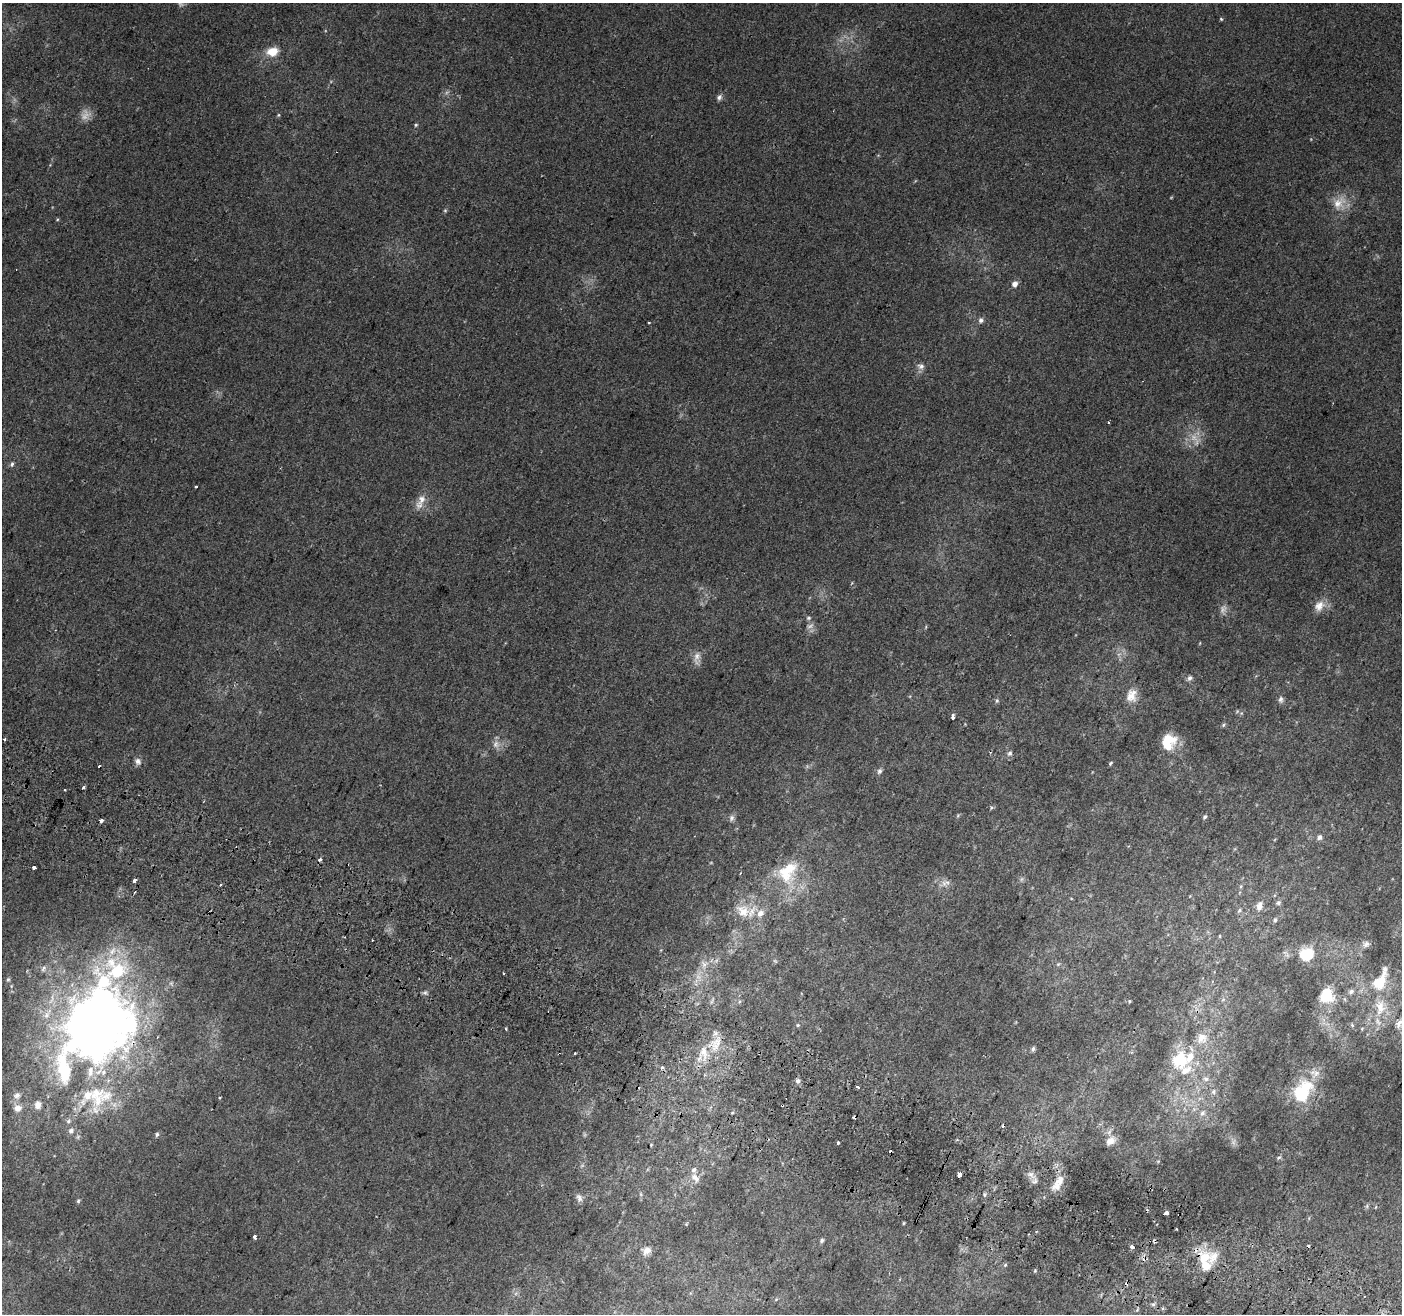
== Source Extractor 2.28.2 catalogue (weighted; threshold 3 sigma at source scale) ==
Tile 6 of 4 x 4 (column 2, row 2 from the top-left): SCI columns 1426-2825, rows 2939-4250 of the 5644 x 5810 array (HDU 1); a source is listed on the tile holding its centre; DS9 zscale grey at full resolution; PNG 1404 x 1316 px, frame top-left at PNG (2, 3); no overlay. Shown black and unused: <1% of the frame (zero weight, under 2 of 3 exposures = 2% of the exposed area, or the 3 px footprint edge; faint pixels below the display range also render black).
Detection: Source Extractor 2.28.2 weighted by HDU 2 'WHT'; one run over the whole footprint, this tile lists its part. Background 0.0104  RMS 0.004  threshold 0.0181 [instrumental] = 3 sigma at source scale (4.5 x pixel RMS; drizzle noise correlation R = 1.50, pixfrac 1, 0.0396/0.0396 arcsec/px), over >= 5 px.
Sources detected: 144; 8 too faint to see at this stretch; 1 inside a brighter object's white glare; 13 cosmic-ray / hot-pixel residue — not listed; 16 inside a brighter listed object's ellipse — not listed separately; the other 106 listed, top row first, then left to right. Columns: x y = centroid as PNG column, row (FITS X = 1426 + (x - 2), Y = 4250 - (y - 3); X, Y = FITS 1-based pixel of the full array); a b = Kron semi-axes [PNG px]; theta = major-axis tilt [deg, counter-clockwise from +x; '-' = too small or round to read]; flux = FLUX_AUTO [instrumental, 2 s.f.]
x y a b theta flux
1221 19 6 3 -45 0.43
272 52 14 11 13 6.1
719 97 8 6 64 1.3
278 115 5 4 - 0.44
416 125 5 4 - 0.53
1339 203 22 15 41 6.8
445 210 6 4 0 0.47
1015 284 6 5 - 2.6
981 320 7 7 - 1.3
649 322 3 2 - 0.59
921 366 10 8 -17 1.7
12 464 7 5 79 0.83
196 486 3 3 - 1.6
421 499 19 10 64 4.2
1319 606 16 12 48 4.4
808 618 6 5 - 0.71
1200 643 5 3 - 0.31
697 657 17 8 79 2.8
1190 678 8 6 55 1.2
1131 696 18 14 -67 5.2
1281 699 9 7 86 1.2
997 701 6 5 - 0.69
953 717 4 3 - 9.1
1223 725 5 5 - 0.62
1168 742 19 16 69 11
1010 753 7 6 - 1
138 761 9 8 - 1.6
1110 763 6 4 44 0.56
879 771 8 6 61 1.1
84 787 3 3 - 2.8
991 808 6 4 78 0.56
958 815 5 4 - 0.5
1205 817 6 5 - 0.86
731 818 9 7 67 1.3
102 820 3 3 - 6.9
1319 837 7 6 - 1.1
319 859 4 3 - 1.7
34 868 3 3 - 8.1
787 872 35 24 57 19
134 880 3 3 - 17
945 883 15 6 10 2.2
220 885 3 3 - 0.48
1241 886 6 3 72 0.52
1278 903 7 6 - 0.87
1259 906 12 7 80 2.6
1239 910 6 5 - 0.73
743 911 21 16 -46 7.8
1275 920 6 4 76 0.74
1220 936 5 3 - 0.37
1366 944 9 8 - 1.5
1306 954 18 16 25 9.1
775 961 6 4 -18 0.51
704 964 10 8 -45 2.2
43 968 11 6 65 1.5
503 973 3 2 - 0.62
8 979 6 5 - 0.77
1381 980 37 16 64 12
11 986 6 3 72 0.47
1351 991 7 6 - 1.2
425 993 7 4 0 0.79
1326 996 15 14 - 11
1129 1001 4 4 - 0.45
98 1019 68 54 -46 360
1399 1023 14 8 60 2.9
798 1025 5 4 - 0.57
1352 1025 6 4 -46 0.57
1362 1029 5 3 - 0.37
1202 1038 17 16 - 6.5
716 1043 23 11 63 6.7
1033 1049 7 4 75 0.94
575 1053 4 2 - 0.44
1180 1060 28 24 80 19
662 1068 4 4 - 1.4
64 1069 140 38 80 91
1206 1079 8 7 - 1.7
798 1081 7 6 - 1.3
857 1087 3 3 - 1.6
1213 1092 7 7 - 1.3
1303 1092 33 20 61 22
17 1095 11 10 - 2.6
107 1095 21 15 29 8.8
220 1098 3 3 - 0.47
18 1108 12 10 12 3.4
1202 1113 9 7 56 1.9
157 1134 6 5 - 0.84
1110 1141 14 10 37 3
838 1143 3 3 - 0.75
651 1145 3 2 - 0.29
1279 1157 6 4 19 0.67
960 1174 4 3 - 5.3
1031 1175 16 8 -33 2.6
695 1178 14 8 -46 2.9
1060 1181 16 11 52 3.9
579 1198 12 7 -66 1.7
78 1201 6 4 74 0.67
1367 1206 7 4 72 0.57
1166 1213 4 3 - 4.3
903 1223 4 3 - 0.37
1176 1229 3 2 - 0.54
254 1237 4 3 - 3.9
822 1240 6 5 - 0.85
1132 1247 4 3 - 3.1
647 1251 12 9 42 2.6
1204 1258 14 11 67 9.8
1005 1265 6 5 - 0.62
1153 1304 7 4 -1 0.8
Overlapping masked pixels (flux is a lower limit): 2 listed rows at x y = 98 1019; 1204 1258
Isophote crosses this tile's border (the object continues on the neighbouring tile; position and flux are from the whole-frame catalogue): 1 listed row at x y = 1399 1023